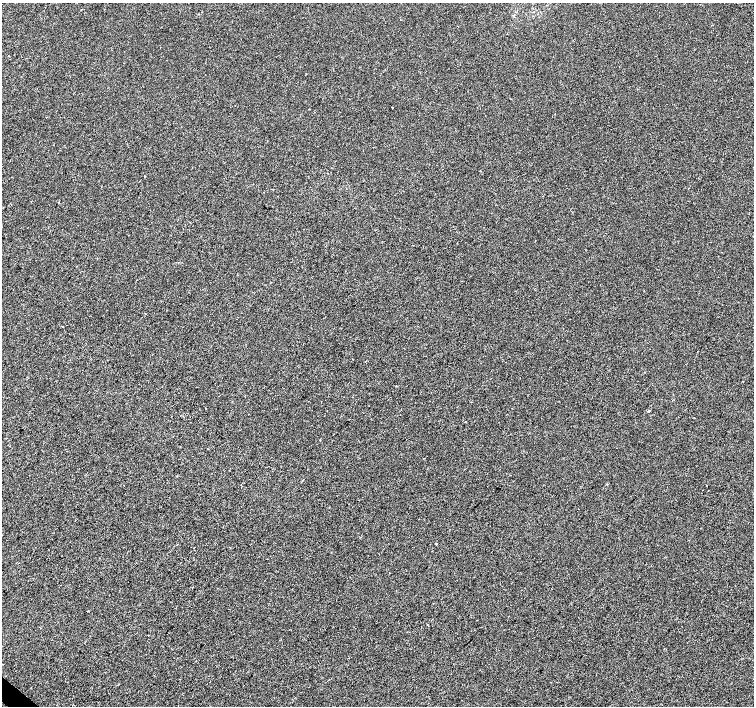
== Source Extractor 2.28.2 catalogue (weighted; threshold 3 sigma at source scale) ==
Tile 7 of 4 x 4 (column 3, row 2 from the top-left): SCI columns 3005-4507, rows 2982-4388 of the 6014 x 6028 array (HDU 1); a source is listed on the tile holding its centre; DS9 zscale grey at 2 x 2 block average (1 PNG px = mean of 2 x 2 image px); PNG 756 x 708 px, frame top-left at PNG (2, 3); no overlay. Shown black and unused: <1% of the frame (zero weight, under 2 of 3 exposures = <1% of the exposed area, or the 3 px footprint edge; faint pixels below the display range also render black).
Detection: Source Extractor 2.28.2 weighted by HDU 2 'WHT'; one run over the whole footprint, this tile lists its part. Background -4.46e-04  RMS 0.0042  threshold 0.0187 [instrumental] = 3 sigma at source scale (4.5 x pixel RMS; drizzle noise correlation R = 1.50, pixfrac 1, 0.0396/0.0396 arcsec/px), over >= 5 px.
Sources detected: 13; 1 cosmic-ray / hot-pixel residue — not listed; the other 12 listed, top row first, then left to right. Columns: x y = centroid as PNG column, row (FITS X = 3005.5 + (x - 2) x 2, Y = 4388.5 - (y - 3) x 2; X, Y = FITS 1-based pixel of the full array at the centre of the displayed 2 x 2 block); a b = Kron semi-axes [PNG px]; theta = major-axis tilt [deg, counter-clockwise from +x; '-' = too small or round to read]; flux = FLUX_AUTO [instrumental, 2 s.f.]
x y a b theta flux
198 14 2 2 - 0.48
392 107 2 2 - 0.67
145 176 2 2 - 1.4
688 188 2 2 - 5.6
58 202 2 2 - 1.4
145 314 2 2 - 0.66
62 327 3 2 - 0.51
366 361 2 2 - 0.62
648 411 2 2 - 1.8
466 422 2 2 - 0.87
436 544 2 2 - 2.3
428 625 2 2 - 1.7
Diffuse or blended objects may show on this block-average render without a row.